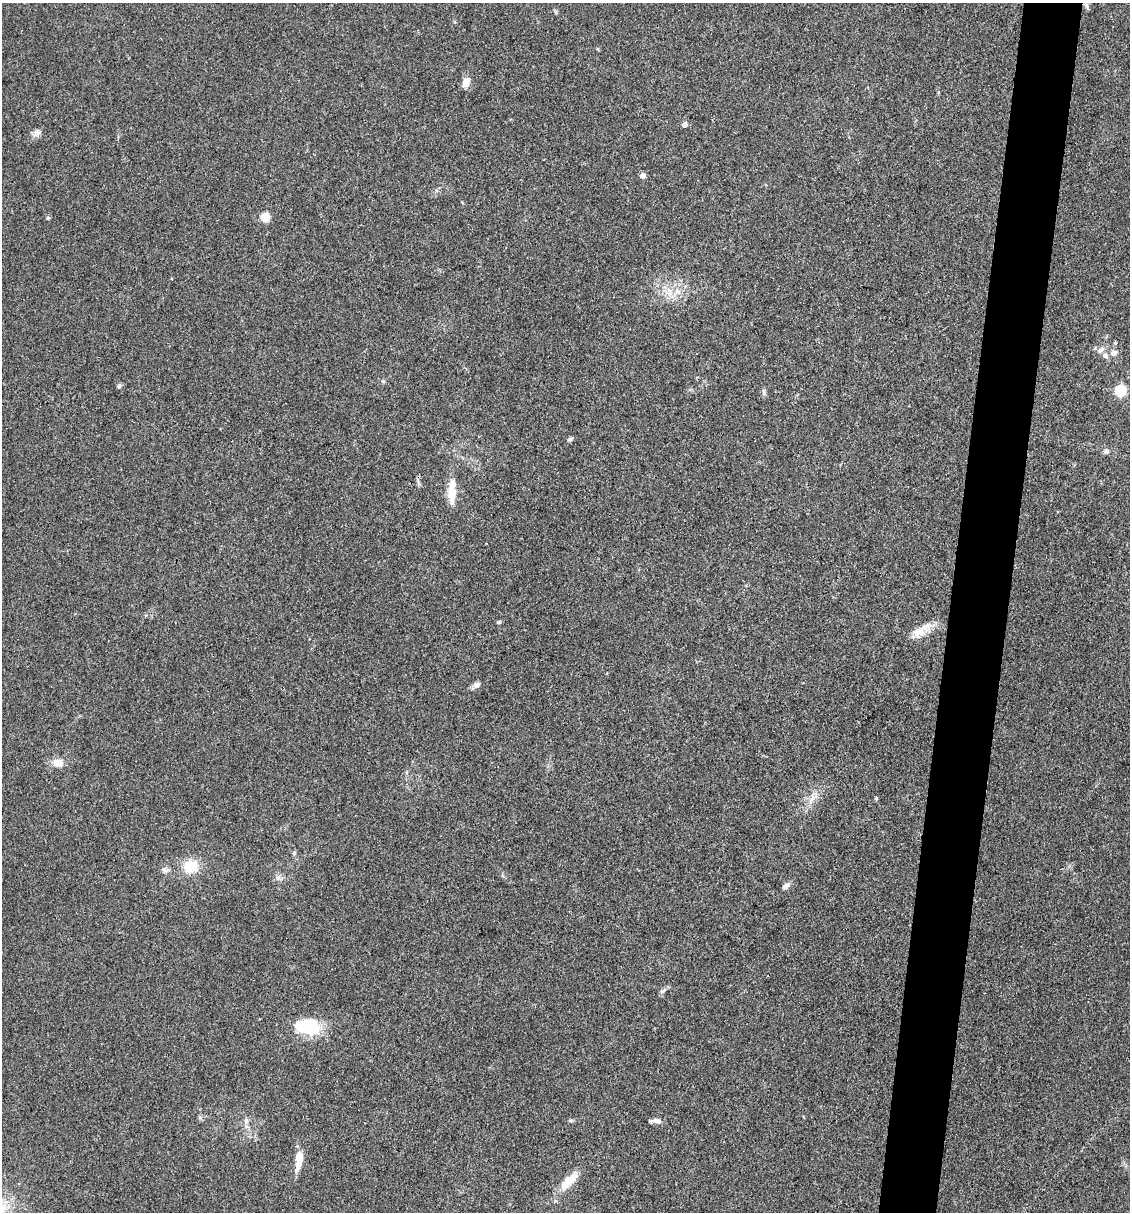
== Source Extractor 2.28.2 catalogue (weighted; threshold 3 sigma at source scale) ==
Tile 10 of 4 x 4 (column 2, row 3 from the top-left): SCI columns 1359-2486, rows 1211-2420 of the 4857 x 4841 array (HDU 1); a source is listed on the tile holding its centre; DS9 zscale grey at full resolution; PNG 1132 x 1214 px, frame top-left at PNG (2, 3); no overlay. Shown black and unused: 5% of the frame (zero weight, under 3 of 4 exposures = <1% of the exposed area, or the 3 px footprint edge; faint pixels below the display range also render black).
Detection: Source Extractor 2.28.2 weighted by HDU 2 'WHT'; one run over the whole footprint, this tile lists its part. Background 0.11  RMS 0.0062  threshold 0.0281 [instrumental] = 3 sigma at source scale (4.5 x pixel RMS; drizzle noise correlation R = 1.50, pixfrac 1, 0.05/0.05 arcsec/px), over >= 5 px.
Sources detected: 36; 1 inside a brighter listed object's ellipse — not listed separately; the other 35 listed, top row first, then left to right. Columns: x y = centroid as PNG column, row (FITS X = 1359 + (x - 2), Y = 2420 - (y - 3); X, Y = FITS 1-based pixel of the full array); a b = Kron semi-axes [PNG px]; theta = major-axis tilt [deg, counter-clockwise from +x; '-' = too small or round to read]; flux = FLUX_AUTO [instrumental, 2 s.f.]
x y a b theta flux
1087 6 10 5 -61 1.5
466 82 12 8 63 5
684 125 5 4 - 4
37 133 12 8 40 2.9
643 176 4 4 - 5.1
265 217 5 5 - 27
48 218 5 4 - 0.87
678 291 8 5 -30 2.4
1114 353 10 7 24 3.1
1105 356 10 8 -34 3.2
383 381 5 5 - 0.92
119 386 6 6 - 1.1
1120 391 5 5 - 68
764 392 10 4 -79 1.3
570 439 7 5 29 1.3
1106 451 8 7 - 1.7
451 492 21 8 -88 13
499 622 5 4 - 1
927 626 18 12 28 7.7
476 685 9 7 34 2.6
57 763 12 10 -9 6.2
876 798 5 4 - 0.68
811 800 15 7 58 4.7
294 853 5 5 - 1.1
191 866 14 13 - 16
165 870 11 6 -16 2.1
278 878 8 6 70 2.1
786 885 10 6 43 2.4
663 991 12 5 36 1.8
307 1027 27 16 -8 30
246 1120 8 5 -76 1.7
571 1121 6 5 - 0.98
656 1121 13 5 2 2.8
299 1160 19 6 84 14
569 1181 32 10 45 12